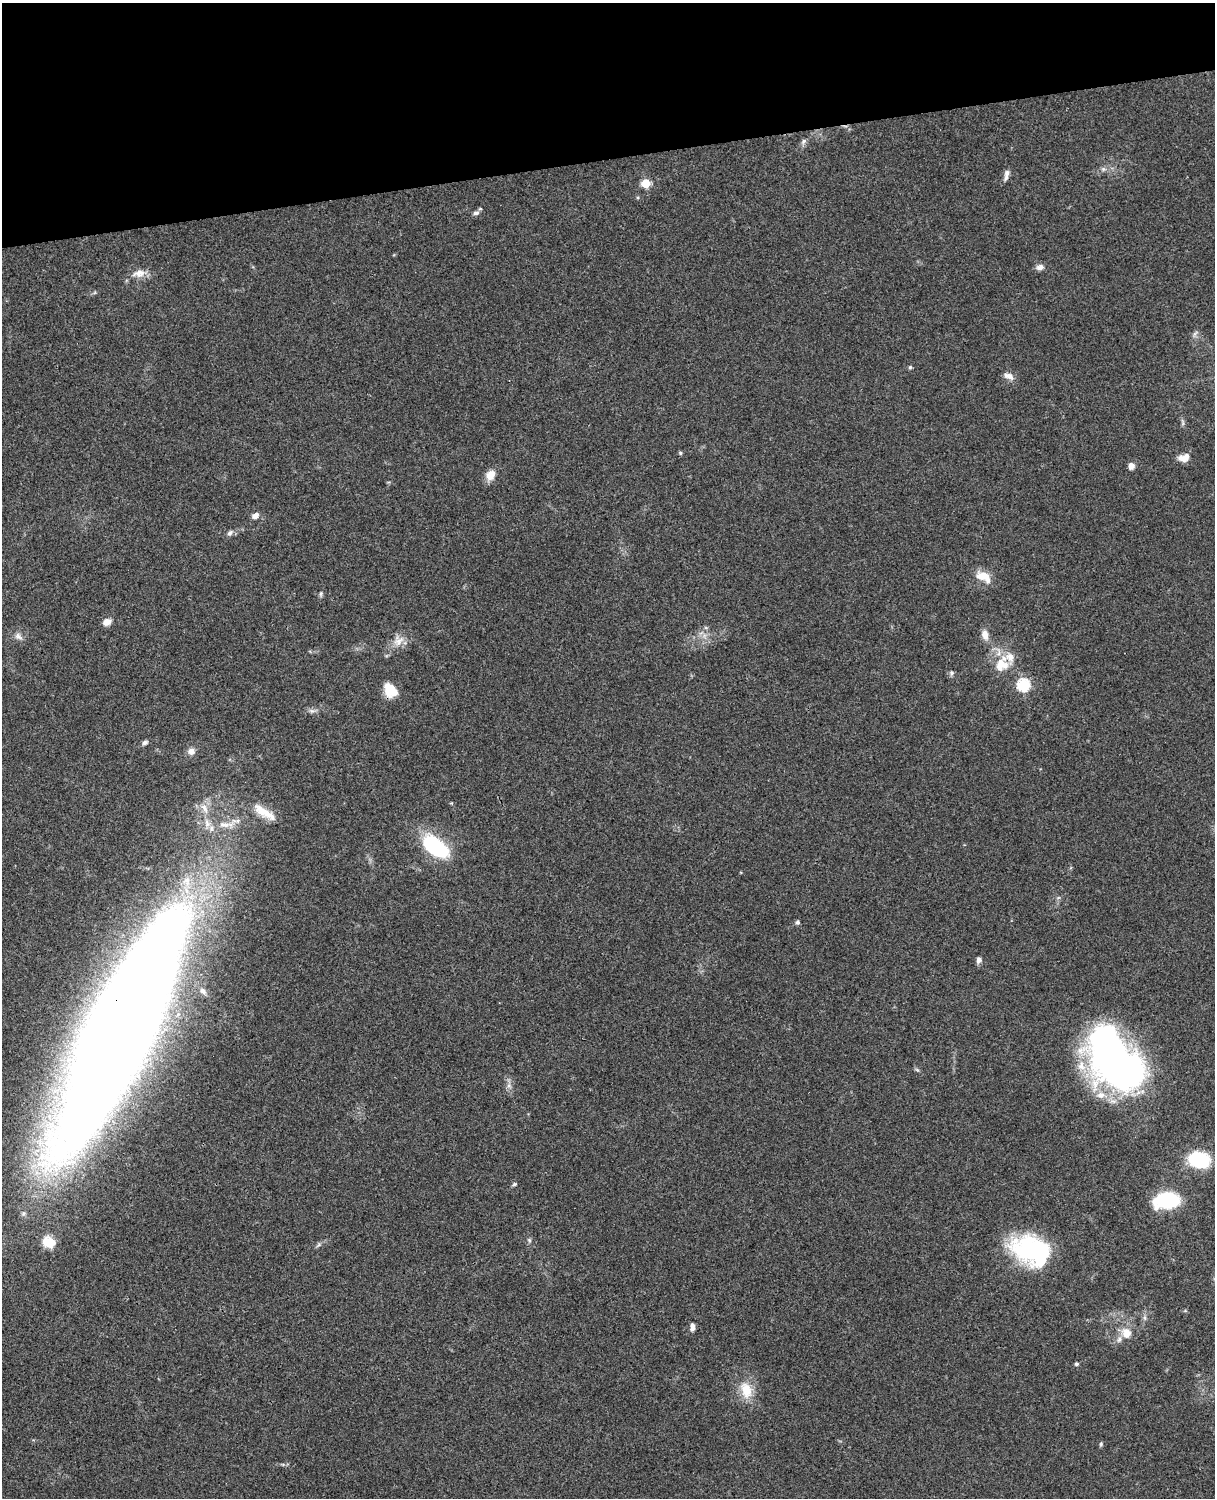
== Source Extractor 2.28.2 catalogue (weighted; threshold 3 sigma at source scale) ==
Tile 3 of 4 x 3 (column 3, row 1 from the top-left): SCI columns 2546-3758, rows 3269-4764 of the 5089 x 4927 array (HDU 1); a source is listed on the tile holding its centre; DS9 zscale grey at full resolution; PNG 1217 x 1500 px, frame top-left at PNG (2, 3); no overlay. Shown black and unused: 10% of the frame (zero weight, under 3 of 4 exposures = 6% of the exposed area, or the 3 px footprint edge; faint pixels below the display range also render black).
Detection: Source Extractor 2.28.2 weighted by HDU 2 'WHT'; one run over the whole footprint, this tile lists its part. Background 0.0965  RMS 0.0063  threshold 0.0282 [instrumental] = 3 sigma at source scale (4.5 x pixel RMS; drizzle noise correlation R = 1.50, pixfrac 1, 0.05/0.05 arcsec/px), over >= 5 px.
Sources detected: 56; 1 inside a brighter object's white glare — not listed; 5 inside a brighter listed object's ellipse — not listed separately; the other 50 listed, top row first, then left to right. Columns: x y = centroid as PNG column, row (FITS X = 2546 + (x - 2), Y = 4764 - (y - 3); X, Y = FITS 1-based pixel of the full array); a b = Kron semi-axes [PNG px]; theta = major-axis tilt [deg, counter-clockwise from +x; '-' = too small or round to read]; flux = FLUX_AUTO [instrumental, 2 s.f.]
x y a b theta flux
804 141 9 5 50 1.8
1103 169 7 6 - 1.5
1006 177 12 6 66 2.7
646 183 5 5 - 26
476 213 9 5 8 1.9
1040 267 10 7 18 2.8
139 273 19 10 9 6.2
1195 334 9 5 57 1.6
910 367 5 5 - 0.87
1009 376 14 7 -22 3.7
680 453 5 4 - 0.89
1184 458 14 9 14 5.3
1131 466 7 7 - 3.4
490 475 13 10 59 6.5
255 516 8 6 35 3.4
230 533 9 6 48 2
982 576 18 12 -17 8.2
321 594 7 5 71 1.2
107 622 9 7 23 4.8
706 628 6 4 -19 0.83
985 635 13 8 -76 4.7
18 636 12 7 -44 2.8
399 641 17 13 40 6.9
1002 664 23 17 65 15
951 673 7 6 - 1.5
1023 685 6 6 - 69
390 690 16 12 -55 12
145 742 8 6 24 1.6
191 751 9 8 - 3.7
204 808 17 7 -60 5.4
264 812 35 11 -33 12
226 825 29 8 2 10
434 846 22 11 -38 75
797 922 5 4 - 1.6
979 960 8 6 78 1.9
203 991 10 7 -48 2.8
121 1031 207 47 65 2600
1115 1062 65 39 -53 300
1199 1160 15 11 -12 56
514 1184 6 5 - 0.97
1167 1200 15 9 6 86
529 1240 6 5 - 1
49 1242 16 13 -26 9.9
1030 1250 41 31 -18 67
1145 1318 7 4 -71 1.2
692 1328 8 6 52 2
1126 1333 16 13 -65 8.2
1076 1364 5 4 - 1.2
746 1390 23 14 -75 14
1101 1444 6 5 - 0.95
Overlapping masked pixels (flux is a lower limit): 1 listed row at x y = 121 1031
Isophote crosses this tile's border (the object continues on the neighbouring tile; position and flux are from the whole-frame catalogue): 1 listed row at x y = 121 1031